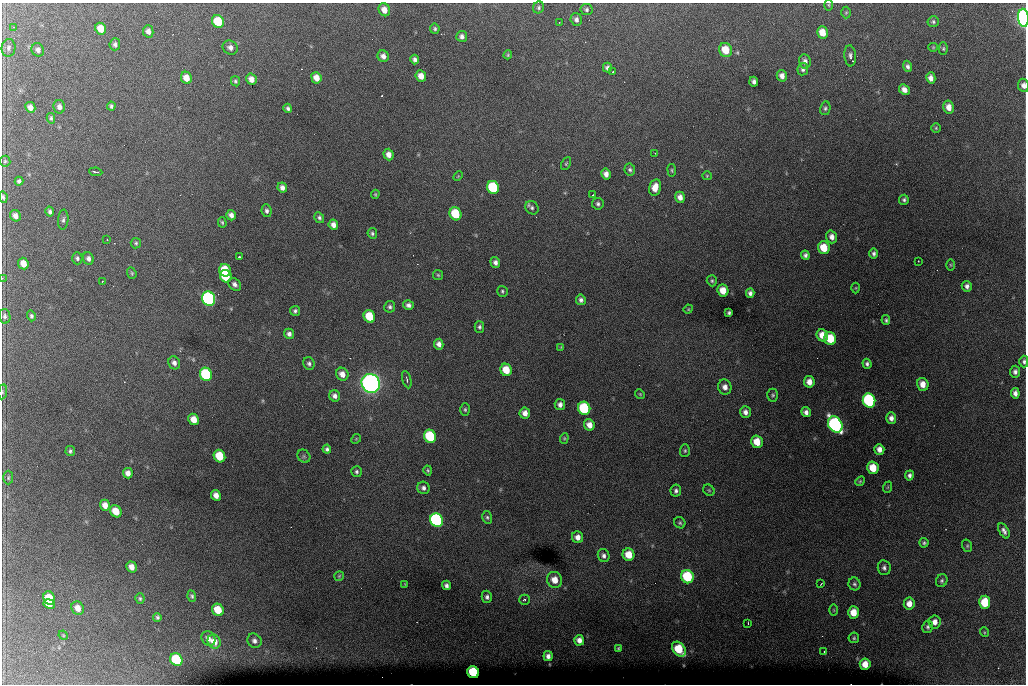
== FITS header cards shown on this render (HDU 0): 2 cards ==
NAXIS1  =                 1024 /fastest changing axis
NAXIS2  =                  682 /next to fastest changing axis

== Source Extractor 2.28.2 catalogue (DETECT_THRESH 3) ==
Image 1024 x 682 px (HDU 0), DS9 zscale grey, 1 PNG px = 1 image px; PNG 1028 x 686 px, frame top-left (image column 1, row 682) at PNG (2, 3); each listed source drawn as its Kron ellipse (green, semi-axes under 4 px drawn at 4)
Background 6440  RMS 53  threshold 158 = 3 sigma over >= 5 px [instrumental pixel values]
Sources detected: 226; all 226 listed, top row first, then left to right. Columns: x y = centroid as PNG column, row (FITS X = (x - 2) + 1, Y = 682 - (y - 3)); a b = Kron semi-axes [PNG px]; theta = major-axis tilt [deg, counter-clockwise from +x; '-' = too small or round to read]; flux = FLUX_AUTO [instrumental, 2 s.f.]
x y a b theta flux
829 5 5 3 - 3.9e+03
539 7 6 5 - 6.9e+03
586 9 6 5 - 7.6e+03
384 10 6 5 - 2.7e+04
846 13 6 5 - 4.8e+03
1023 18 9 5 -85 1.2e+06
576 19 6 5 - 1.3e+04
218 21 6 6 - 1.3e+05
559 22 2 2 - 2.2e+03
933 22 5 5 - 6.8e+03
14 27 3 3 - 2.6e+03
101 29 6 5 - 5.0e+04
435 29 5 5 - 6.3e+03
148 31 6 5 - 1.7e+04
822 32 6 5 - 4.6e+04
462 36 5 5 - 1.3e+04
115 44 6 5 - 1.0e+04
230 47 8 6 -33 1.5e+04
933 47 4 4 - 3.7e+03
8 48 9 7 85 1.3e+04
943 49 6 4 -90 5.4e+03
38 50 7 6 - 1.2e+04
726 50 7 6 - 7.1e+04
508 55 4 3 - 4.3e+03
383 56 6 5 - 1.7e+04
850 56 10 6 -85 1.4e+04
415 59 5 4 - 1.1e+04
805 61 7 6 - 1.4e+04
907 66 6 4 -68 9.8e+03
607 68 5 4 - 1.1e+04
803 69 6 5 - 9.7e+03
613 72 3 2 - 5.8e+03
421 76 6 5 - 3.1e+04
782 76 6 5 - 1.9e+04
186 78 6 5 - 3.8e+04
316 78 6 5 - 3.5e+04
931 78 6 4 -77 2.0e+04
251 79 6 5 - 2.4e+04
235 81 5 4 - 6.4e+03
754 82 5 4 - 1.1e+04
1023 85 6 5 - 1.5e+04
904 90 6 5 - 1.9e+04
111 106 4 4 - 7.1e+03
30 107 5 5 - 2.0e+04
59 107 7 5 -77 1.5e+04
949 107 6 5 - 3.0e+04
288 108 4 3 - 7.9e+03
825 108 7 5 80 7.2e+03
51 118 5 4 - 5.8e+03
936 128 5 5 - 4.6e+03
655 153 2 2 - 1.7e+03
389 155 6 5 - 2.1e+04
5 161 5 5 - 5.4e+03
566 164 7 4 63 4.7e+03
630 170 6 5 - 7.9e+03
672 170 6 3 -82 4.4e+03
96 172 6 2 -8 5.9e+03
606 174 5 4 - 1.9e+04
458 176 5 4 - 3.4e+03
707 176 4 4 - 3.9e+03
19 181 4 4 - 8.5e+03
493 187 7 6 - 2.7e+05
655 187 8 5 77 4.0e+04
282 188 5 4 - 1.6e+04
375 194 4 3 - 4.0e+03
593 195 2 2 - 2.5e+03
3 197 6 3 -82 5.9e+03
680 197 5 5 - 2.0e+04
904 200 5 5 - 7.6e+03
598 204 6 5 - 8.4e+03
532 208 7 6 - 8.9e+03
267 211 6 5 - 1.0e+04
50 212 5 4 - 8.6e+03
455 214 6 5 - 1.5e+05
231 215 5 4 - 1.7e+04
15 216 6 5 - 1.9e+04
319 218 5 4 - 7.5e+03
63 220 10 5 85 9.0e+03
222 222 5 4 - 5.3e+03
333 225 5 4 - 1.8e+04
372 233 5 4 - 7.0e+03
832 237 6 5 - 1.9e+04
107 239 3 2 - 1.8e+03
136 243 5 5 - 5.7e+03
824 248 6 6 - 7.4e+04
874 253 5 4 - 8.4e+03
805 255 5 4 - 9.3e+03
239 257 3 2 - 6.0e+03
77 258 6 5 - 8.2e+03
88 258 6 5 - 1.2e+04
918 261 2 2 - 2.9e+03
495 262 5 4 - 1.3e+04
23 264 6 5 - 3.6e+04
950 265 6 4 -89 3.5e+03
225 270 6 5 - 9.4e+04
132 273 6 4 -70 4.8e+03
438 275 5 5 - 4.8e+03
226 276 6 5 - 1.7e+05
2 278 3 2 - 3.4e+03
102 281 2 2 - 2.5e+03
712 281 5 5 - 5.9e+03
235 284 7 5 -49 1.3e+04
967 286 5 5 - 1.2e+04
856 288 5 3 - 3.1e+03
502 291 6 5 - 5.8e+03
723 291 6 5 - 4.8e+04
750 293 4 4 - 1.1e+04
209 299 7 6 - 1.0e+06
581 300 5 5 - 1.1e+04
408 305 5 4 - 1.1e+04
390 307 6 5 - 8.3e+03
688 309 4 4 - 3.3e+03
295 311 5 5 - 7.8e+03
729 313 4 3 - 6.6e+03
5 316 7 5 -78 9.5e+03
31 316 5 4 - 6.7e+03
369 316 6 5 - 1.1e+05
886 320 5 3 - 6.6e+03
479 327 5 5 - 7.5e+03
289 334 5 5 - 1.2e+04
822 335 6 5 - 4.1e+04
830 339 6 5 - 1.1e+05
439 344 5 4 - 1.6e+04
561 347 4 4 - 2.8e+03
1024 362 6 4 -89 8.0e+03
174 363 7 5 -68 1.4e+04
309 364 6 5 - 8.6e+03
867 364 5 4 - 8.9e+03
506 370 6 5 - 7.4e+04
1015 372 6 5 - 1.1e+04
206 374 7 6 - 3.2e+05
342 374 7 6 - 2.7e+04
407 380 9 3 -75 8.2e+03
809 382 6 5 - 2.7e+04
371 383 10 9 - 2.6e+06
923 384 6 5 - 3.3e+04
725 387 7 6 - 2.2e+04
3 392 7 4 83 5.2e+03
1015 393 5 4 - 1.5e+04
640 394 5 4 - 4.3e+03
773 395 6 5 - 6.4e+03
335 396 6 5 - 1.5e+04
869 401 7 6 - 4.7e+05
560 404 5 5 - 1.3e+04
584 408 7 6 - 3.1e+05
465 410 6 5 - 6.1e+03
745 412 6 5 - 1.6e+04
806 412 5 4 - 1.3e+04
525 413 6 5 - 2.2e+04
891 418 6 5 - 1.5e+04
194 419 6 5 - 4.2e+04
589 425 6 5 - 2.8e+04
835 425 8 7 - 1.2e+06
430 436 7 6 - 2.5e+05
564 438 5 4 - 4.5e+03
356 439 5 4 - 4.0e+03
757 442 6 5 - 5.9e+04
327 449 4 4 - 8.7e+03
879 449 5 5 - 2.1e+04
70 451 5 4 - 7.3e+03
685 451 6 5 - 6.1e+03
219 456 6 5 - 1.2e+05
304 456 7 6 - 6.2e+03
873 468 6 5 - 7.6e+04
428 470 5 4 - 4.7e+03
357 472 5 5 - 7.7e+03
128 473 5 5 - 2.3e+04
909 475 5 4 - 1.0e+04
8 478 7 5 89 6.0e+03
860 481 5 4 - 4.6e+03
888 487 6 3 71 3.8e+03
423 488 6 6 - 1.2e+04
709 490 6 5 - 4.9e+03
676 491 6 5 - 1.0e+04
216 495 5 5 - 2.3e+04
105 505 5 5 - 2.6e+04
116 511 6 5 - 6.4e+04
487 517 6 5 - 7.0e+03
437 520 7 6 - 8.2e+05
680 523 6 5 - 6.1e+03
1004 531 8 4 -60 1.3e+04
578 537 6 5 - 2.1e+04
924 543 5 4 - 6.5e+03
967 546 6 5 - 5.2e+03
629 555 6 6 - 6.0e+04
604 556 7 5 -67 1.2e+04
131 567 6 5 - 2.5e+04
884 568 7 6 - 1.1e+04
339 576 5 4 - 4.0e+03
687 577 7 6 - 2.3e+05
555 580 8 7 - 4.1e+04
942 581 7 5 61 7.7e+03
405 584 3 3 - 2.6e+03
821 584 3 2 - 2.2e+03
854 584 6 6 - 7.7e+03
446 585 5 4 - 1.1e+04
192 596 5 4 - 6.5e+03
487 597 6 5 - 1.0e+04
49 598 7 5 -69 8.7e+04
140 598 5 4 - 6.0e+03
525 600 5 5 - 7.2e+03
985 602 6 5 - 1.3e+05
49 604 6 4 -25 3.7e+04
909 604 6 5 - 2.8e+04
78 608 7 6 - 3.2e+04
218 610 6 5 - 9.0e+04
834 610 5 3 - 3.3e+03
853 612 6 5 - 5.2e+04
157 617 4 4 - 6.5e+03
935 622 6 6 - 2.2e+04
748 623 2 2 - 2.4e+03
928 627 6 5 - 8.1e+03
984 632 5 3 - 3.5e+03
63 635 5 4 - 3.2e+03
854 638 5 5 - 5.7e+03
208 639 8 6 -49 1.9e+04
579 640 5 5 - 2.0e+04
254 641 7 6 - 1.4e+04
214 642 7 6 - 4.2e+04
618 648 4 3 - 4.6e+03
679 649 8 6 -50 1.2e+05
824 651 3 2 - 3.4e+03
548 656 5 4 - 1.5e+04
176 660 7 6 - 2.4e+05
865 664 6 5 - 3.9e+04
473 672 6 5 - 2.0e+05
At the frame edge (FLAGS 8, measured only in part): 6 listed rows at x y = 1023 18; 1023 85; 3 197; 2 278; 1024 362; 3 392

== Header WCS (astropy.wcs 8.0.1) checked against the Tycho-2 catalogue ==
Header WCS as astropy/WCSLIB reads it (CRVAL/CRPIX/CD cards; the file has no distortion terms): RA---TAN/DEC--TAN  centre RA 07:06:07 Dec +31:10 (106.53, +31.16 deg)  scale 1.44 arcsec/px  FOV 24.5' x 16.3'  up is -93 deg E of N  parity flipped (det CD > 0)
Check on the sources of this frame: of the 60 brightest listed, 8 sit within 2.2 arcsec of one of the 14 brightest Tycho-2 stars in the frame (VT <= 12.35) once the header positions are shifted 0.32 arcsec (0.31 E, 0.09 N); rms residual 1.08 arcsec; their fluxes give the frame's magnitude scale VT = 25.56 - 2.5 log10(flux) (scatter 0.34 mag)
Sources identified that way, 8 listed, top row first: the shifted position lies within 2.2 arcsec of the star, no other Tycho-2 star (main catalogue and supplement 1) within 4.4 arcsec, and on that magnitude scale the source's flux lands within +1.5 / -3 mag of the star's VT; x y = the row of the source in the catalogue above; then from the Tycho-2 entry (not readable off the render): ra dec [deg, ICRS J2000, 3 dp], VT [Tycho-2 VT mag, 2 dp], TYC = Tycho-2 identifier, HIP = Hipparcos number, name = IAU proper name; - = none
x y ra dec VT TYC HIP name
493 187 106.458 +31.151 12.35 2438-728-1 - -
206 374 106.551 +31.041 11.84 2438-663-1 - -
371 383 106.552 +31.106 9.20 2438-180-1 - -
869 401 106.550 +31.305 11.61 2438-184-1 - -
584 408 106.559 +31.192 11.79 2438-1039-1 - -
835 425 106.562 +31.292 10.01 2438-106-1 - -
437 520 106.614 +31.135 11.36 2438-550-1 - -
473 672 106.684 +31.152 11.76 2438-931-1 - -